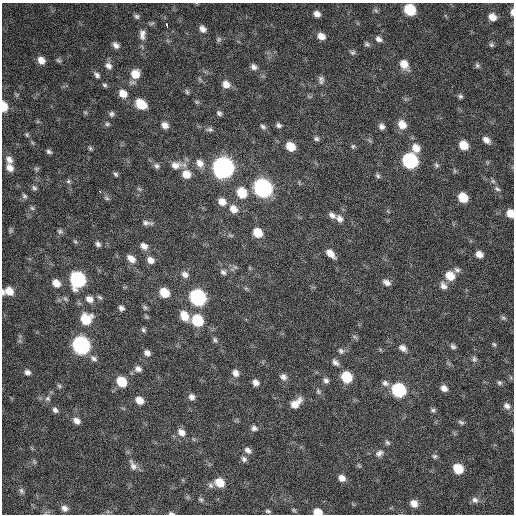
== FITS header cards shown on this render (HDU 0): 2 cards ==
NAXIS1  =                  512 / Axis length
NAXIS2  =                  512 / Axis length

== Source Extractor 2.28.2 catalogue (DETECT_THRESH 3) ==
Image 512 x 512 px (HDU 0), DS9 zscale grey, 1 PNG px = 1 image px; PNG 516 x 516 px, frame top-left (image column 1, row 512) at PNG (2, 3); no overlay
Background 298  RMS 18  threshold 53.5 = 3 sigma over >= 5 px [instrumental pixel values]
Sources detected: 167; all 167 listed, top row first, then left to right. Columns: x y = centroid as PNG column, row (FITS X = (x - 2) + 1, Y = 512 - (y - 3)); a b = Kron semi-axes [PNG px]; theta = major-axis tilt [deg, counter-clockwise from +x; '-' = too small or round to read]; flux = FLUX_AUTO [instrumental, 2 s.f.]
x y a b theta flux
375 10 8 4 -31 2100
410 10 8 7 - 56000
512 12 7 4 87 4600
317 14 6 6 - 6600
137 16 7 6 - 2700
492 17 8 6 -37 11000
167 25 5 3 - 6100
203 29 8 6 -52 6000
142 34 14 8 -90 7500
321 36 9 7 -33 9200
379 39 9 7 -33 4700
219 40 7 6 - 2500
367 44 8 5 -24 2600
116 45 8 6 -40 5300
491 45 7 6 - 2200
353 53 7 5 33 2600
41 60 7 7 - 9100
58 60 8 5 -37 2100
404 64 11 8 -56 15000
477 65 8 5 -80 2200
108 66 10 8 -56 5600
254 67 8 6 -33 4600
135 74 10 9 - 17000
97 75 8 5 -40 3700
321 80 10 6 -85 4000
226 84 9 8 - 8900
105 85 7 5 -15 2100
187 92 7 5 -73 2000
123 94 9 7 -42 12000
460 96 6 5 - 2400
197 102 6 5 - 1900
141 104 9 7 -36 31000
4 106 7 5 -85 26000
85 112 6 4 -19 1400
219 113 7 6 - 3000
111 114 7 6 - 3100
107 124 7 5 0 2300
402 124 11 9 -51 13000
165 125 8 7 - 7000
279 125 7 6 - 3000
263 127 9 5 -34 3000
381 127 7 6 - 4700
209 129 10 6 3 3200
27 135 6 4 72 1600
316 139 7 6 - 2800
486 140 9 6 -38 6600
464 145 8 7 - 19000
290 146 8 7 - 20000
353 146 6 5 - 2100
90 148 6 5 - 1800
416 148 11 10 - 13000
49 152 6 4 -28 2700
9 160 10 7 -56 6800
410 161 9 8 - 190000
200 163 11 9 -55 9100
176 165 15 11 2 12000
436 165 7 6 - 2400
157 166 8 7 - 3600
223 167 10 9 - 720000
10 168 9 7 -51 8400
36 169 6 6 - 2100
116 174 7 5 -44 2300
186 174 10 9 - 15000
378 176 7 5 -35 2300
68 181 6 5 - 2200
493 181 7 5 -45 2700
34 188 7 5 -44 2600
263 188 10 8 -45 400000
139 189 8 4 -37 1900
497 189 9 5 -37 3500
100 192 3 2 - 8300
242 193 10 9 - 28000
24 196 7 5 -44 2400
463 197 8 7 - 26000
107 198 7 5 -22 2500
222 202 9 8 - 9900
32 208 6 6 - 2100
233 209 10 8 -48 9900
510 213 7 6 - 14000
332 215 9 6 -35 5100
339 219 10 8 -52 5800
147 223 15 6 -8 4700
10 231 7 4 71 2000
60 231 7 6 - 2700
258 233 8 7 - 22000
75 241 6 4 -2 1600
98 244 6 5 - 3500
144 246 9 7 -37 6800
330 253 10 6 -44 10000
479 254 8 7 - 8400
131 258 10 7 -40 8900
150 260 9 7 -38 7700
457 270 9 7 -14 3700
223 272 9 7 -40 3600
185 274 9 7 -26 5700
450 276 9 8 - 19000
78 279 9 9 - 200000
387 282 9 6 -32 5500
56 283 9 7 -39 12000
443 286 10 8 -53 6700
9 291 8 7 - 15000
3 292 8 3 -89 2900
164 293 9 7 -41 25000
100 297 8 5 -27 2400
198 297 9 8 - 260000
89 299 10 8 -34 7600
145 307 7 5 -66 2200
121 308 6 5 - 3700
184 316 11 8 -59 17000
503 318 7 5 -21 2200
86 319 9 9 - 34000
197 320 9 8 - 59000
143 330 7 5 -46 2300
215 340 7 5 -74 2600
494 344 7 4 -61 1800
81 345 9 8 - 350000
453 346 7 5 -34 2900
403 348 10 6 -37 6200
341 351 8 6 -45 3000
147 353 7 6 - 5200
93 358 10 7 -32 4300
474 359 8 6 -61 3200
335 363 9 6 -48 4600
138 369 9 7 -15 5100
27 372 7 7 - 4600
235 373 9 8 - 6700
283 377 9 8 - 5400
346 377 9 7 -49 43000
326 380 7 6 - 3900
122 382 8 7 - 33000
255 382 8 6 -40 6200
385 383 9 7 -23 4400
499 383 6 6 - 2400
59 386 6 5 - 1900
444 388 7 6 - 6700
399 390 9 8 - 130000
318 391 8 5 -63 2600
192 397 7 7 - 5100
48 399 7 6 - 3400
139 400 8 6 -38 12000
296 403 15 8 41 13000
507 406 9 7 -41 5100
55 410 7 6 - 3900
433 410 7 5 -15 2400
77 421 9 7 -42 6900
461 422 9 5 -28 2600
254 428 7 6 - 4000
181 432 11 8 -41 8500
387 442 8 6 -44 2600
248 450 10 7 -37 5100
379 453 12 8 26 5600
435 456 7 6 - 2400
244 459 8 6 -49 3500
133 465 16 8 -65 7400
458 469 8 7 - 32000
342 478 8 7 - 7500
219 482 9 7 -37 21000
210 485 8 6 -46 3500
21 491 8 6 -52 2900
201 499 8 5 -48 2300
475 500 9 8 - 5100
414 503 8 7 - 9800
64 508 8 7 - 5600
294 510 6 5 - 1700
268 511 7 4 -9 2100
318 512 7 5 -13 16000
171 513 7 4 -8 2100
At the frame edge (FLAGS 8, measured only in part): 6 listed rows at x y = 512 12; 4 106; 510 213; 3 292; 318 512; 171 513